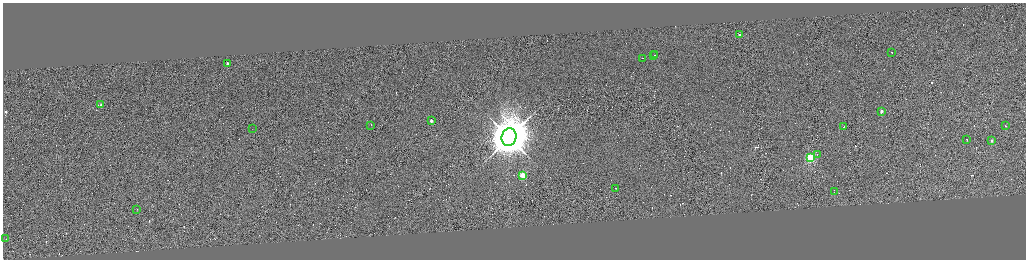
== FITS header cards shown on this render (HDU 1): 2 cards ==
NAXIS1  =                 4093
NAXIS2  =                 1029

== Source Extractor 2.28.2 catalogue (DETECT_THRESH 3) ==
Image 4093 x 1029 px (HDU 1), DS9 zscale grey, zoomed out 1/4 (1 PNG px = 4 x 4 image px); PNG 1028 x 262 px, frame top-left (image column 3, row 1028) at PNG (3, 3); each listed source drawn as its Kron ellipse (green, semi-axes under 4 px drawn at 4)
Background 0.613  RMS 4.2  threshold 12.5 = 3 sigma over >= 5 px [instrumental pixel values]
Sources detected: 350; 327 cannot appear on this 1/4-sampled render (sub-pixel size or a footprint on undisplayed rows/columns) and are neither listed nor drawn; the other 23 listed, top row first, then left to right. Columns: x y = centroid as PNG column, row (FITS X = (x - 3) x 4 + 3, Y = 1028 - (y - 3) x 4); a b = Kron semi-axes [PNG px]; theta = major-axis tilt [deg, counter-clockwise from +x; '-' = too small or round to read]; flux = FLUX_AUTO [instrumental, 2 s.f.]
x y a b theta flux
740 35 2 1 - 3.4e+04
892 52 2 1 - 3.6e+04
653 55 2 1 - 2.6e+04
655 55 2 1 - 2.1e+04
642 58 2 1 - 1.9e+04
227 64 2 1 - 2.8e+04
101 105 2 1 - 9.0e+03
882 111 2 2 - 3.2e+04
431 121 2 1 - 2.8e+04
371 125 2 1 - 1.5e+04
844 126 2 1 - 2.1e+04
1006 126 2 1 - 2.1e+03
252 129 2 1 - 5.2e+02
509 137 9 7 76 1.3e+07
967 140 2 1 - 2.0e+06
991 141 2 2 - 1.8e+04
817 154 2 2 - 2.0e+03
810 158 2 2 - 3.3e+05
522 175 2 2 - 1.5e+05
616 188 2 1 - 2.4e+04
834 192 2 1 - 7.2e+03
137 210 2 1 - 1.5e+04
5 239 2 1 - 1.3e+04
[327 sub-pixel or undisplayed-footprint detections neither listed nor drawn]